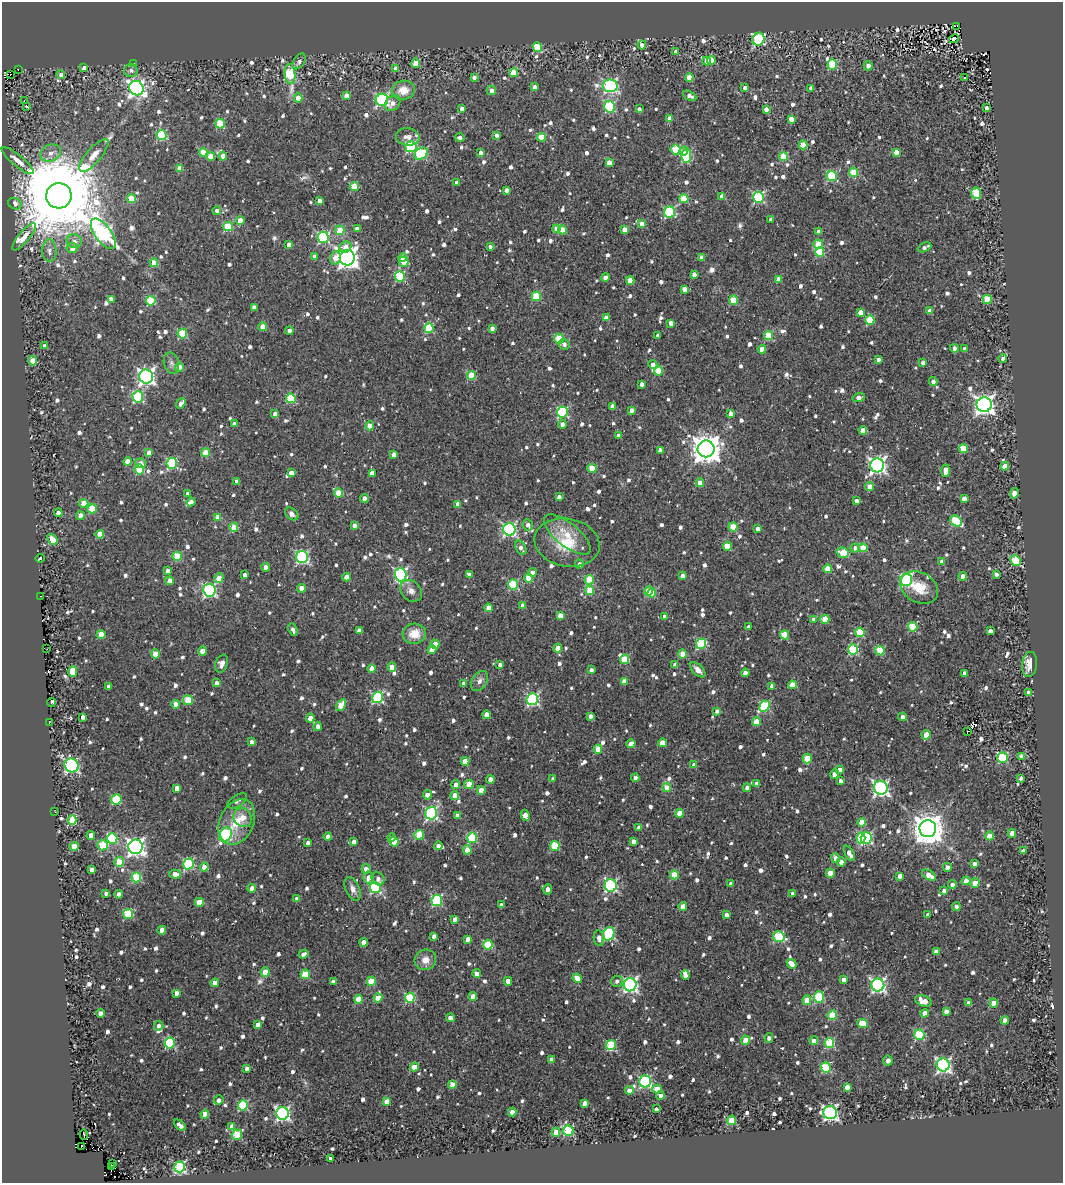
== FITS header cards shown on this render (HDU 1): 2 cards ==
NAXIS1  =                 1061
NAXIS2  =                 1181

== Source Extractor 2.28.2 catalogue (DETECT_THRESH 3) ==
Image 1061 x 1181 px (HDU 1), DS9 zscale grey, 1 PNG px = 1 image px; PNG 1065 x 1185 px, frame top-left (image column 1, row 1181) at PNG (2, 2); each listed source drawn as its Kron ellipse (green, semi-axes under 4 px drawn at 4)
Background 0.0319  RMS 0.02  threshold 0.059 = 3 sigma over >= 5 px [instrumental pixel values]
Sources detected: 1176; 8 with non-positive FLUX_AUTO (blend fragments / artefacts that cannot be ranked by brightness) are neither listed nor drawn; of the other 1168, the 500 brightest by FLUX_AUTO listed and drawn (668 fainter detections omitted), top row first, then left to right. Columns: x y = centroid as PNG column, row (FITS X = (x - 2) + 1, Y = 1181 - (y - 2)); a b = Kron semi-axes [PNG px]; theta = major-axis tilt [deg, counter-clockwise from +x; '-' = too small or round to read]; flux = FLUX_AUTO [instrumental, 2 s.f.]
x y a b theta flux
957 26 3 2 - 35
758 39 6 6 - 150
954 39 5 4 - 8.4
642 45 4 4 - 8.3
537 47 5 4 - 72
676 52 4 4 - 11
299 61 9 5 56 6.1
706 61 4 4 - 11
711 61 4 4 - 24
416 63 4 4 - 36
133 64 4 3 - 16
832 64 5 5 - 77
868 66 4 4 - 8.1
84 68 4 3 - 7.4
396 68 4 4 - 5.9
18 69 2 2 - 5.4
131 70 7 6 - 6
513 73 4 4 - 32
10 74 2 2 - 9.6
61 74 4 4 - 7.2
290 74 10 5 -84 110
474 77 4 3 - 6.9
964 77 3 3 - 18
689 78 4 4 - 23
610 86 7 6 - 250
535 87 4 3 - 7
136 88 7 7 - 490
745 88 4 4 - 11
811 88 4 3 - 6.4
403 90 11 9 9 23
491 90 5 4 - 9.4
346 96 4 4 - 21
690 96 7 4 -28 6.6
298 98 4 4 - 23
382 100 6 6 - 230
24 101 3 2 - 290
393 103 9 6 48 11
27 106 3 3 - 24
610 107 6 5 - 120
986 108 4 4 - 5.7
462 109 4 4 - 8.4
639 109 4 3 - 5.3
766 109 4 4 - 10
670 118 4 4 - 11
791 119 4 4 - 14
220 124 5 4 - 54
162 135 5 5 - 88
496 135 4 3 - 6.3
408 137 12 8 -8 14
460 137 5 4 - 6.7
541 137 4 4 - 44
803 145 4 4 - 35
411 147 5 5 - 140
676 149 5 5 - 68
684 151 4 3 - 12
203 152 4 4 - 34
896 152 4 4 - 16
51 153 10 8 24 9.9
480 153 4 3 - 5.8
421 154 7 5 33 110
94 155 20 7 49 14
211 156 4 4 - 25
223 156 4 4 - 13
686 156 7 5 86 81
783 156 4 4 - 45
18 161 20 5 -39 13
609 163 4 4 - 21
180 168 4 4 - 23
853 172 5 4 - 43
832 176 5 5 - 100
456 183 4 3 - 5.6
354 187 4 4 - 45
507 190 4 4 - 6.7
976 193 6 5 - 61
59 196 13 12 - 34000
722 197 4 4 - 19
758 197 5 5 - 150
132 199 4 4 - 33
684 199 4 4 - 52
319 201 4 3 - 8.6
15 204 7 5 -28 8.8
217 210 4 4 - 7.3
670 212 5 5 - 130
771 219 4 3 - 5.9
240 221 4 4 - 17
642 224 4 4 - 11
228 227 5 4 - 61
357 229 4 4 - 7.5
557 229 4 4 - 16
340 230 4 4 - 40
563 230 4 4 - 23
624 230 4 4 - 17
819 232 4 4 - 6.5
103 234 18 8 -54 390
24 237 17 5 50 11
323 237 5 5 - 130
74 241 7 7 - 7.4
818 244 5 4 - 38
289 245 4 4 - 8
345 247 6 5 - 15
490 247 4 3 - 6.3
924 247 7 3 26 6.1
72 248 5 5 - 11
49 251 11 7 -88 7.5
820 252 5 4 - 63
314 257 4 4 - 7.8
702 257 4 4 - 8
335 258 7 5 74 17
347 258 8 7 - 950
402 258 4 4 - 8.7
404 262 5 4 - 22
154 263 4 4 - 27
694 274 4 4 - 7.4
400 277 5 5 - 99
605 277 4 4 - 9.3
779 279 4 4 - 17
630 280 4 4 - 22
685 289 4 4 - 15
536 296 4 4 - 63
111 299 4 4 - 11
987 299 4 4 - 46
733 300 4 4 - 50
151 301 5 5 - 61
254 307 4 4 - 7.3
930 311 4 4 - 12
860 312 4 4 - 14
606 318 4 4 - 14
870 320 5 4 - 55
671 323 4 4 - 9.9
263 327 4 4 - 17
429 328 5 4 - 81
492 328 4 4 - 7.9
289 331 4 4 - 6
182 333 5 5 - 81
658 335 4 3 - 6
768 336 4 4 - 50
559 339 5 4 - 51
564 344 5 5 - 5.6
45 346 4 4 - 7.7
954 348 4 4 - 6.6
762 349 4 4 - 21
965 349 4 4 - 11
1003 358 4 4 - 6.6
878 360 4 3 - 6
33 361 4 4 - 30
171 363 11 7 -74 5.9
923 363 4 4 - 7.1
653 365 5 4 - 6.7
179 367 4 4 - 23
659 371 4 4 - 45
471 375 4 4 - 38
146 376 7 7 - 480
933 381 4 4 - 5.4
642 384 4 3 - 8.1
138 397 5 5 - 130
859 397 6 4 18 9.6
291 398 5 5 - 68
181 403 6 4 52 11
984 405 7 7 - 760
612 406 4 4 - 11
631 410 4 4 - 8.2
562 412 5 5 - 110
275 414 4 4 - 6.9
731 414 4 4 - 8.6
234 424 4 4 - 6.2
562 424 4 4 - 6.7
370 426 4 4 - 25
863 430 4 4 - 12
618 436 4 4 - 9.6
706 449 8 8 - 2100
963 449 4 4 - 38
660 450 4 4 - 8
149 453 4 4 - 15
206 453 4 4 - 34
394 454 4 4 - 11
128 461 4 4 - 16
140 463 5 4 - 13
172 463 5 5 - 130
877 465 7 7 - 450
1005 466 4 4 - 20
592 468 5 4 - 34
139 469 5 5 - 68
945 471 6 4 86 18
291 473 4 4 - 11
372 473 4 4 - 12
237 482 4 4 - 8.1
700 483 4 4 - 20
870 487 4 4 - 14
188 493 4 4 - 5.7
338 493 5 4 - 33
1014 493 5 4 - 16
559 497 4 3 - 6.5
364 498 4 4 - 11
964 499 4 4 - 9.7
856 501 4 4 - 7.5
191 502 4 4 - 5.7
84 503 4 4 - 33
458 504 4 4 - 13
92 509 4 4 - 43
58 513 4 4 - 8.6
292 514 7 5 -39 6.4
80 516 4 4 - 13
218 517 4 4 - 18
956 521 6 5 - 93
354 525 4 4 - 6.6
528 525 6 5 - 7.5
234 527 5 4 - 34
733 527 4 4 - 32
509 529 6 6 - 260
758 529 4 4 - 8.6
100 534 4 4 - 29
567 534 28 11 -39 33
52 539 6 4 -49 27
567 543 33 24 -11 61
727 546 4 4 - 37
521 548 8 5 -62 6.9
855 548 4 4 - 7.1
863 548 4 4 - 39
843 553 6 5 - 27
177 556 4 4 - 56
302 557 6 6 - 190
40 558 5 3 - 7.7
1016 561 6 5 - 68
942 562 4 4 - 16
579 564 4 4 - 7.1
266 567 4 4 - 11
828 569 4 4 - 31
167 571 4 4 - 7.2
532 572 4 4 - 7.6
996 574 4 3 - 5.8
245 575 4 3 - 5.9
400 575 7 6 - 210
469 575 4 4 - 6.3
682 576 4 4 - 8.3
963 576 4 4 - 13
346 577 4 4 - 14
219 578 5 4 - 23
529 578 4 4 - 31
589 580 5 4 - 49
906 580 6 6 - 210
169 581 4 4 - 19
513 585 5 5 - 86
302 588 4 4 - 18
919 588 20 15 -28 30
209 590 6 6 - 230
590 590 4 4 - 38
411 591 12 9 -46 9.8
649 591 5 4 - 36
652 593 4 4 - 29
40 596 3 2 - 10
522 605 4 4 - 9.1
488 608 4 4 - 18
560 616 4 4 - 16
664 617 4 4 - 6.3
825 619 4 4 - 31
813 620 4 4 - 8.2
748 627 4 4 - 5.7
913 627 5 4 - 62
293 630 6 4 -67 5.7
359 631 4 4 - 14
990 631 4 4 - 7.5
860 632 4 4 - 58
414 634 12 10 5 23
101 635 4 4 - 32
785 635 4 4 - 43
435 644 4 4 - 19
701 644 5 5 - 87
558 648 4 4 - 30
46 649 2 2 - 5.8
853 649 5 5 - 110
432 650 4 4 - 15
202 651 4 4 - 16
880 651 5 4 - 49
155 654 4 4 - 25
682 654 4 4 - 24
625 659 4 4 - 54
222 664 9 6 69 9.9
1030 664 12 7 83 22
500 665 4 3 - 5.9
675 665 4 4 - 5.9
392 667 4 4 - 23
372 669 4 4 - 14
591 670 4 3 - 5.7
698 670 9 5 -45 10
73 672 5 4 - 46
745 673 4 4 - 14
964 673 4 4 - 7
479 681 11 7 58 8
624 681 4 4 - 17
216 683 4 4 - 9.4
464 684 4 4 - 11
792 685 4 4 - 26
109 686 4 3 - 5.5
772 686 4 3 - 9.6
1028 692 4 4 - 7.4
378 697 5 5 - 160
532 699 6 5 - 200
188 700 5 5 - 47
51 702 4 3 - 32
175 704 4 4 - 13
341 705 6 4 56 34
764 706 6 5 - 110
717 711 4 4 - 5.6
486 715 4 4 - 16
591 716 4 4 - 6.4
83 717 4 3 - 7.4
902 717 4 4 - 6.2
310 718 4 4 - 18
756 722 4 4 - 29
49 723 2 2 - 8.7
318 726 4 4 - 7.6
967 731 3 3 - 8.9
926 735 5 4 - 19
252 742 4 3 - 6.9
662 743 4 4 - 18
631 744 4 4 - 17
598 749 4 4 - 19
1022 756 4 4 - 15
1003 757 5 5 - 93
807 758 5 4 - 40
465 761 4 4 - 30
72 765 7 6 - 290
694 765 4 4 - 8.4
840 770 4 4 - 15
835 774 4 4 - 13
635 778 4 4 - 9.1
1021 778 4 4 - 5.7
490 779 4 4 - 9.9
553 779 4 4 - 6.1
841 781 4 4 - 6.7
469 784 5 4 - 34
757 784 4 4 - 9.5
456 785 4 4 - 10
177 788 4 4 - 12
667 788 4 4 - 24
747 788 4 4 - 9.3
881 788 7 6 - 340
481 790 4 4 - 21
427 795 5 4 - 8.9
455 796 4 4 - 19
116 799 5 5 - 71
237 801 11 5 33 5.4
55 812 2 2 - 11
431 813 6 6 - 220
679 813 4 4 - 25
457 815 4 4 - 8
525 815 6 4 -64 17
243 818 10 9 - 16
72 820 5 4 - 49
237 822 24 17 64 41
862 822 4 4 - 25
639 827 4 3 - 8.2
928 829 8 8 - 2500
1012 833 4 4 - 13
91 835 4 4 - 9.3
225 835 7 6 - 150
419 835 5 4 - 53
990 836 4 4 - 29
328 837 4 4 - 7.9
112 838 5 5 - 100
392 838 4 3 - 8.4
472 838 5 5 - 92
861 838 5 4 - 55
866 838 6 5 - 150
633 841 4 4 - 12
354 842 4 4 - 7.3
394 842 5 4 - 21
308 843 4 4 - 7.2
103 845 5 5 - 50
74 846 4 4 - 35
438 846 4 4 - 10
555 846 5 4 - 65
136 847 7 7 - 560
467 850 4 4 - 18
1023 851 4 3 - 8.7
849 853 8 4 -61 11
836 858 5 4 - 10
119 862 5 4 - 47
841 862 4 4 - 9.2
189 864 5 5 - 120
974 864 4 4 - 7.4
204 867 4 4 - 19
947 867 4 4 - 7.8
366 869 5 4 - 8.7
92 870 4 4 - 12
830 873 4 4 - 22
175 874 6 4 -2 15
674 875 4 4 - 41
929 875 8 4 -31 18
900 876 4 4 - 11
136 877 5 5 - 84
369 878 6 5 - 14
378 879 7 6 - 7.7
966 881 4 4 - 19
975 883 4 4 - 25
731 884 4 4 - 5.7
611 885 6 6 - 210
952 885 4 4 - 8.4
252 888 4 4 - 10
375 888 5 5 - 170
353 889 12 7 -66 8.2
547 889 5 4 - 8.3
944 891 4 4 - 6.6
106 893 4 4 - 5.5
119 894 4 4 - 10
792 894 4 3 - 5.4
297 899 4 4 - 6.8
437 900 5 5 - 140
199 902 4 4 - 29
501 905 4 4 - 7.3
683 906 4 4 - 17
956 906 4 4 - 5.7
128 914 5 5 - 72
928 914 4 3 - 6.4
726 915 4 4 - 10
455 919 4 3 - 5.6
162 930 4 4 - 19
609 934 7 5 70 140
434 936 4 3 - 5.3
779 937 6 5 - 84
599 938 8 5 -80 7.7
468 939 4 4 - 11
364 942 4 4 - 17
488 945 5 4 - 73
936 951 4 4 - 10
303 954 5 3 - 5.3
425 960 11 10 - 14
792 964 5 4 - 21
265 972 5 4 - 22
305 974 5 4 - 41
477 974 4 4 - 10
685 975 4 4 - 8.9
577 978 5 4 - 20
844 979 4 4 - 13
333 981 4 4 - 6.6
371 981 4 4 - 36
508 981 4 4 - 12
617 981 6 5 - 5.3
215 983 4 4 - 16
630 985 6 6 - 330
878 985 6 6 - 340
176 993 4 4 - 9.1
473 996 4 4 - 16
819 997 6 5 - 80
378 998 4 4 - 24
410 998 5 5 - 89
358 999 4 4 - 30
807 1000 5 4 - 30
923 1001 9 5 -21 20
969 1003 4 4 - 7.7
994 1003 4 4 - 19
946 1011 4 4 - 7.8
100 1013 4 4 - 9
925 1013 4 4 - 15
832 1015 5 4 - 60
450 1018 4 4 - 7
1005 1020 4 4 - 9.9
863 1023 5 4 - 32
258 1024 4 4 - 8.7
159 1026 5 5 - 5.9
919 1035 5 5 - 110
769 1038 5 3 - 7.6
745 1040 4 4 - 26
814 1041 4 4 - 8
170 1043 5 5 - 99
829 1043 5 5 - 96
611 1045 5 4 - 84
551 1059 4 4 - 5.3
888 1060 5 4 - 7.5
943 1065 6 6 - 320
414 1067 4 4 - 30
826 1067 5 5 - 88
247 1069 4 4 - 9
645 1081 6 5 - 190
452 1084 4 4 - 17
847 1087 4 4 - 16
657 1089 5 4 - 25
629 1090 4 4 - 14
660 1095 4 4 - 7.9
218 1100 5 4 - 6.4
386 1101 4 4 - 16
585 1103 4 4 - 15
243 1105 5 5 - 100
656 1109 4 3 - 6.4
512 1112 4 4 - 18
282 1113 6 6 - 290
830 1113 7 6 - 400
205 1114 4 4 - 28
732 1120 4 4 - 50
180 1125 7 4 -42 8.5
232 1126 4 4 - 11
568 1131 5 5 - 110
556 1132 4 4 - 23
84 1134 5 3 - 30
237 1135 5 4 - 62
82 1146 3 2 - 33
331 1159 4 3 - 9
112 1163 3 2 - 49
111 1167 3 2 - 76
179 1167 5 5 - 140
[668 fainter detections neither listed nor drawn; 8 non-positive-flux detections neither listed nor drawn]